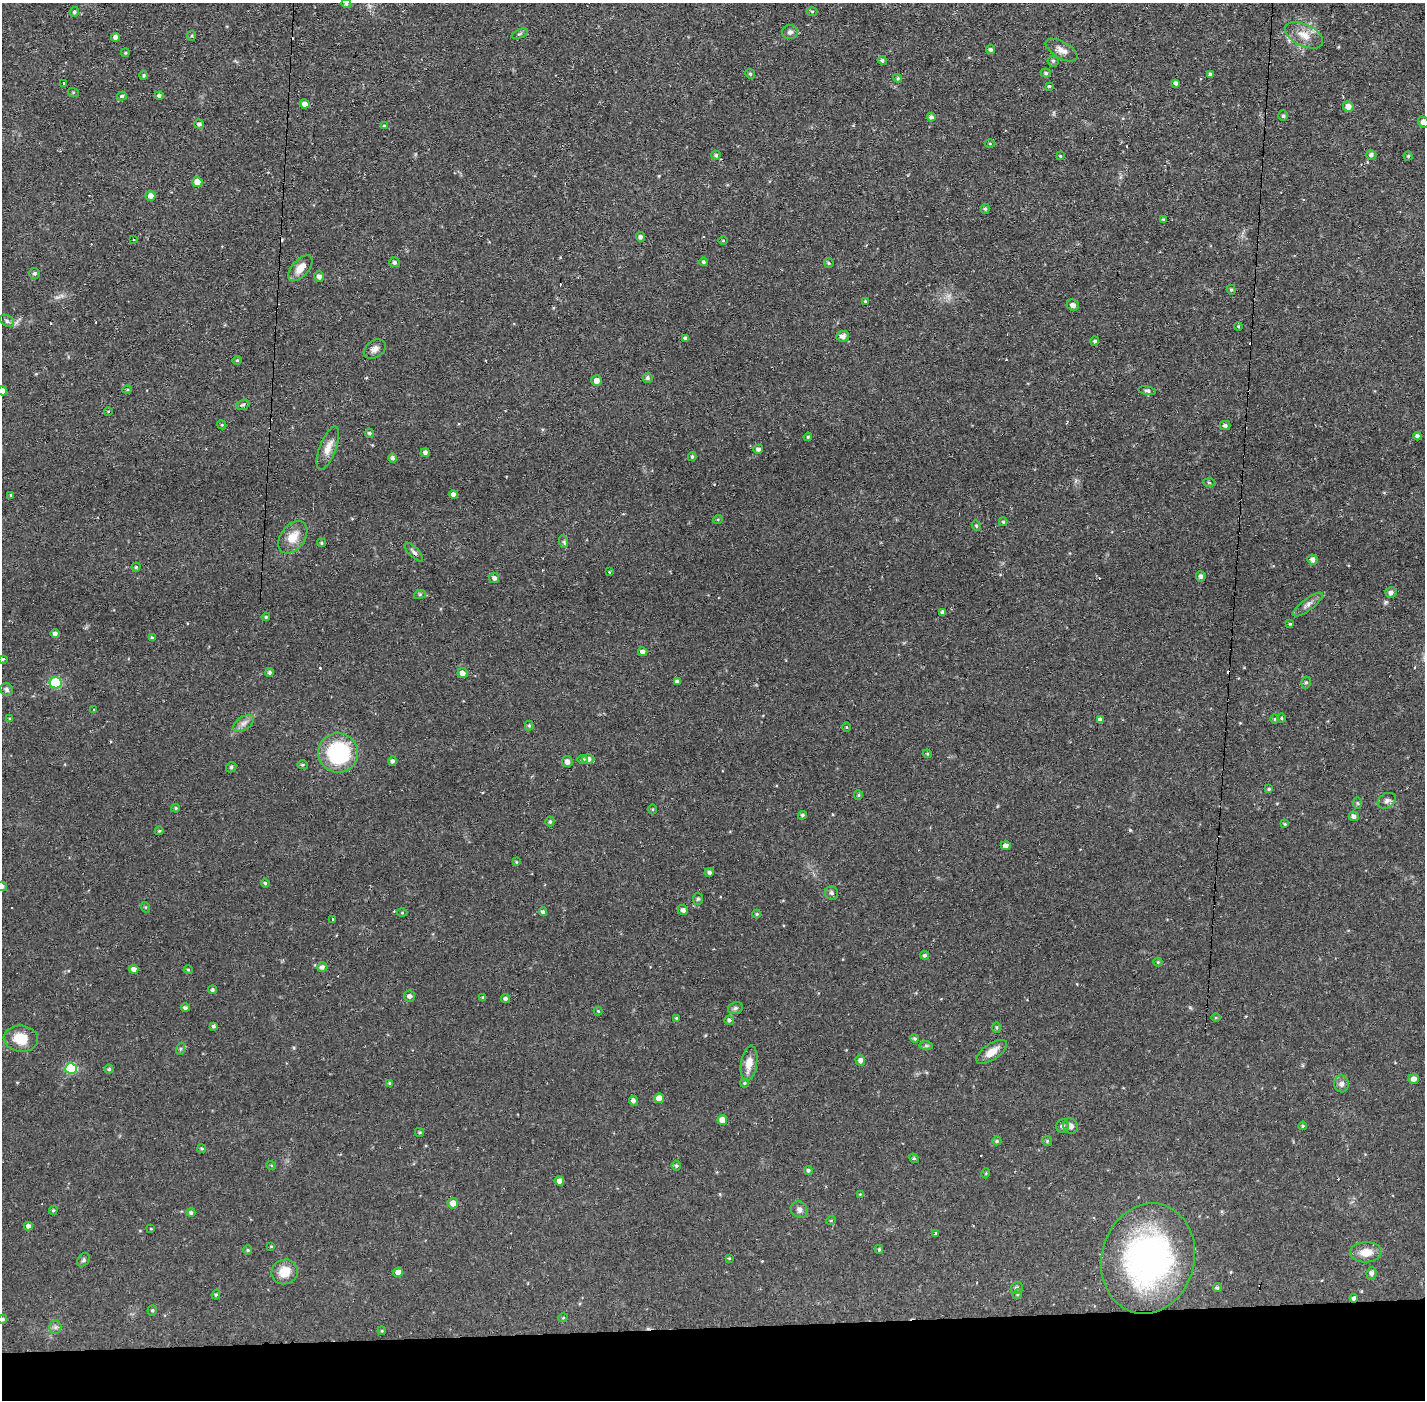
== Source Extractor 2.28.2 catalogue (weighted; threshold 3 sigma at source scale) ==
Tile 8 of 3 x 3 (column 2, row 3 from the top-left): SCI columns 1423-2845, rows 53-1450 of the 4267 x 4298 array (HDU 1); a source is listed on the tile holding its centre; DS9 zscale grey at full resolution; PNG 1427 x 1402 px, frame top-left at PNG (2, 3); each listed source drawn as its Kron ellipse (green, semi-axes under 4 px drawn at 4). Shown black and unused: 5% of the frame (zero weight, under 2 of 3 exposures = <1% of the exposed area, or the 3 px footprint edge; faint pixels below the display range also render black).
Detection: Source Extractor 2.28.2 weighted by HDU 2 'WHT'; one run over the whole footprint, this tile lists its part. Background 0.0564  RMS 0.006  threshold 0.0269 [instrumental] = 3 sigma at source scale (4.5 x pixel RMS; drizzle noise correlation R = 1.50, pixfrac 1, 0.05/0.05 arcsec/px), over >= 5 px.
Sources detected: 234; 12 cosmic-ray / hot-pixel residue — neither listed nor drawn; the other 222 listed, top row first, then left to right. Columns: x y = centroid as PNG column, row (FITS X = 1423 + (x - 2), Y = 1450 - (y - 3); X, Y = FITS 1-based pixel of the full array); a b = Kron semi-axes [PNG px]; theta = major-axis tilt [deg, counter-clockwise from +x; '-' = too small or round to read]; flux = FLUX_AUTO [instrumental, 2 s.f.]
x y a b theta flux
346 4 5 4 - 0.89
812 11 5 3 - 0.67
74 12 5 4 - 0.96
790 32 8 7 - 1.8
520 34 9 3 21 0.89
1304 35 20 11 -26 7.4
191 36 5 4 - 0.68
116 37 4 4 - 2.6
991 50 4 4 - 1.4
1062 50 17 8 -29 4.1
125 53 4 3 - 0.61
882 60 4 4 - 1.2
1053 61 5 5 - 0.9
1046 73 5 4 - 1
750 74 5 4 - 0.85
1210 74 4 4 - 0.84
144 75 4 4 - 0.78
898 78 4 4 - 0.78
63 83 3 2 - 1.2
1176 83 4 3 - 1.5
1049 86 3 3 - 0.69
73 92 5 3 - 0.59
159 95 4 4 - 1.5
122 96 5 4 - 1
305 104 5 4 - 2.8
1348 106 5 5 - 3.8
1283 116 5 4 - 0.93
931 117 4 4 - 1.4
1423 122 6 5 - 2.9
199 124 4 4 - 1.5
384 126 4 4 - 0.69
990 144 5 3 - 0.6
716 155 4 4 - 1.1
1371 155 5 5 - 1.6
1060 156 4 3 - 0.64
1408 156 4 4 - 0.75
197 182 5 5 - 5.8
151 196 5 5 - 3
985 209 5 4 - 0.87
1163 219 3 3 - 0.67
640 237 5 4 - 1.7
133 240 3 2 - 0.84
723 240 4 3 - 0.47
394 262 5 5 - 1.3
704 262 4 4 - 1
829 263 5 4 - 0.68
300 268 16 8 48 6.5
34 273 5 5 - 1.1
319 276 5 5 - 2.3
1231 290 5 4 - 0.81
865 301 4 3 - 0.66
1073 305 6 5 - 2.6
7 321 8 5 -31 1.5
1238 326 4 3 - 0.59
843 336 6 5 - 2.9
686 338 4 4 - 1.7
1095 341 4 4 - 1.1
375 349 12 8 32 3.3
237 360 5 4 - 0.62
648 378 5 5 - 1.2
597 381 5 5 - 3.7
127 390 5 3 - 0.55
2 391 5 4 - 3.4
1147 391 9 4 -11 1.2
243 405 7 5 21 1.1
108 411 4 3 - 0.49
222 425 5 3 - 0.63
1225 425 5 4 - 1.3
369 433 5 4 - 1
1417 436 4 4 - 1.5
808 437 4 3 - 0.58
328 448 23 8 69 6
758 449 5 4 - 1.5
425 453 4 4 - 1.6
692 457 4 3 - 0.87
392 458 4 4 - 1.4
1209 483 6 4 -3 0.85
453 494 4 4 - 3
11 495 4 3 - 0.58
718 519 5 3 - 0.53
1003 522 4 4 - 0.94
976 526 5 4 - 0.84
293 537 18 12 53 8.8
564 542 6 4 -72 0.94
321 543 4 4 - 0.86
414 552 12 5 -46 1.7
1313 560 5 5 - 2.4
136 567 4 4 - 0.72
610 572 3 2 - 0.48
1201 576 5 5 - 1.7
494 578 5 5 - 1.9
1391 593 5 5 - 1.8
420 594 6 4 18 0.72
1308 604 18 6 37 2.9
943 612 4 3 - 1.4
266 617 4 4 - 0.71
1290 624 4 3 - 0.6
55 634 4 4 - 1.9
152 638 4 3 - 0.87
643 652 4 4 - 2.3
3 659 4 4 - 0.63
269 672 4 4 - 1.2
462 673 5 5 - 3.3
677 681 4 4 - 1.9
56 683 6 5 - 26
1306 683 6 4 73 1
7 689 6 6 - 1.5
93 710 3 3 - 4.3
1281 718 5 3 - 0.58
10 719 4 3 - 0.7
1274 719 5 3 - 0.5
1100 720 4 4 - 2.5
244 723 12 6 33 2.9
529 725 5 4 - 0.71
846 727 5 3 - 0.52
338 753 20 19 - 55
927 754 4 4 - 0.63
588 759 6 5 - 2.7
583 760 5 4 - 1.4
392 761 5 4 - 1.5
567 762 5 5 - 2.4
302 765 5 4 - 0.87
231 767 6 4 47 0.77
1269 789 4 3 - 0.76
858 795 5 4 - 0.79
1387 801 10 7 30 2.1
1357 803 6 4 -88 0.7
176 808 4 4 - 0.75
652 809 5 3 - 0.56
802 815 4 4 - 1
1354 816 5 5 - 2
550 822 5 4 - 0.93
1285 824 3 3 - 0.57
159 831 4 4 - 0.74
1006 846 5 4 - 2.4
516 862 4 4 - 0.51
709 872 5 4 - 1.5
265 883 4 4 - 0.77
2 886 5 4 - 1.5
832 893 7 6 - 1.6
698 899 6 5 - 0.94
145 907 5 3 - 0.6
683 910 5 5 - 1.9
543 912 4 4 - 1.3
402 913 5 3 - 0.5
757 914 4 4 - 0.69
332 919 3 3 - 1.7
925 955 4 4 - 1.2
1158 962 4 4 - 0.61
322 967 5 5 - 1.9
134 969 4 4 - 2.5
188 970 4 4 - 0.62
212 990 4 4 - 1
410 996 5 5 - 2.1
483 998 4 4 - 0.69
505 999 4 4 - 1.3
185 1008 4 4 - 1.1
735 1008 8 5 22 1.3
598 1011 4 4 - 0.55
676 1018 4 3 - 0.68
1216 1018 4 3 - 0.59
729 1020 5 4 - 1.2
214 1026 3 3 - 1.1
997 1027 5 4 - 0.81
914 1038 4 4 - 0.88
21 1039 17 13 -8 12
926 1046 7 4 0 1.1
180 1049 6 4 72 0.81
992 1052 18 8 34 6
860 1060 5 5 - 2.5
749 1063 18 8 81 7.2
71 1068 6 5 - 40
109 1069 4 4 - 0.95
1414 1079 5 5 - 2.8
390 1083 4 4 - 1.1
744 1083 4 4 - 0.65
1342 1084 8 7 - 2.2
659 1098 5 4 - 5
633 1101 5 4 - 1.8
722 1120 5 5 - 5.7
1063 1126 6 6 - 1.9
1071 1126 8 7 - 2.9
1303 1126 4 3 - 0.76
420 1132 4 3 - 0.73
997 1141 4 4 - 0.97
1047 1141 5 5 - 0.77
202 1149 4 4 - 0.88
914 1158 5 4 - 0.83
271 1165 5 3 - 0.5
676 1166 5 5 - 0.95
808 1170 4 4 - 1.1
986 1173 5 3 - 0.49
559 1181 4 4 - 2.6
860 1194 4 4 - 0.47
453 1203 5 5 - 4.4
53 1210 5 4 - 0.84
799 1210 9 7 -38 2.4
191 1212 4 4 - 1.2
831 1220 5 3 - 0.56
28 1226 4 4 - 2
151 1229 4 2 - 0.42
935 1234 4 3 - 2.7
271 1246 3 3 - 0.53
879 1249 4 3 - 0.76
248 1250 4 4 - 0.7
1366 1252 16 10 3 7.9
729 1258 3 3 - 0.56
1148 1259 56 46 76 160
83 1260 7 5 50 1.1
285 1272 13 12 - 10
398 1272 5 4 - 3.2
1372 1273 6 5 - 1.9
1017 1288 6 5 - 1.4
1217 1288 4 4 - 0.92
1017 1294 5 4 - 0.78
216 1295 5 4 - 0.77
1354 1298 4 4 - 1.4
152 1310 5 4 - 0.85
563 1318 5 3 - 0.48
3 1319 5 4 - 0.98
55 1327 6 6 - 1.5
382 1331 4 3 - 0.56
Overlapping masked pixels (flux is a lower limit): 1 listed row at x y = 1354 1298
Isophote crosses this tile's border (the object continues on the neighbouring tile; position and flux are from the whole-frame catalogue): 4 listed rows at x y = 1423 122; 2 391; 2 886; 3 1319